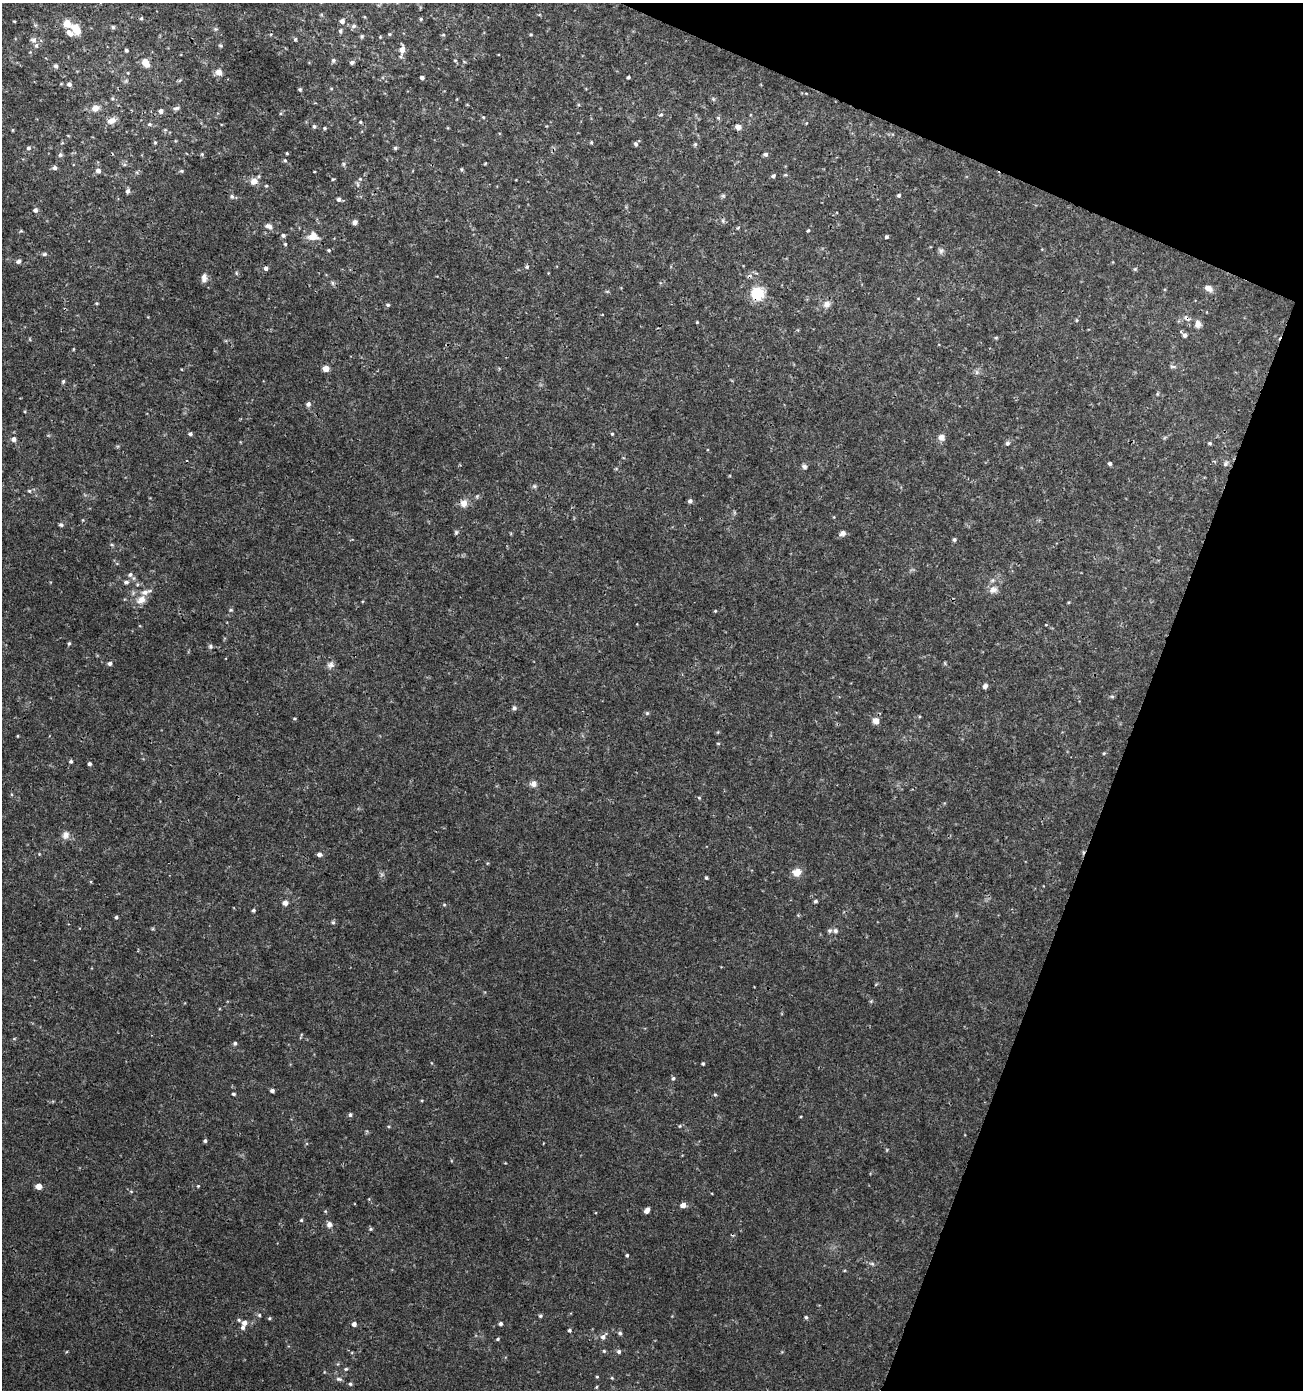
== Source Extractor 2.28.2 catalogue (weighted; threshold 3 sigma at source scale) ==
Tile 8 of 4 x 4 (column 4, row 2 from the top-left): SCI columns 4180-5480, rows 2775-4162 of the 5691 x 5559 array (HDU 1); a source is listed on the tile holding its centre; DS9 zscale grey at full resolution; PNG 1305 x 1392 px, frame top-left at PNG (2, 3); no overlay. Shown black and unused: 19% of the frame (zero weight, under 3 of 4 exposures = <1% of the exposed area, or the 3 px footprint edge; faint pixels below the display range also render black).
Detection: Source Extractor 2.28.2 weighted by HDU 2 'WHT'; one run over the whole footprint, this tile lists its part. Background 0.00114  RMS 9.0e-04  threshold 0.00403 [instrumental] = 3 sigma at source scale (4.5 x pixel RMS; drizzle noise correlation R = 1.50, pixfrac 1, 0.0396/0.0396 arcsec/px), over >= 5 px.
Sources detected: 208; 1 cosmic-ray / hot-pixel residue — not listed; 6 inside a brighter listed object's ellipse — not listed separately; the other 201 listed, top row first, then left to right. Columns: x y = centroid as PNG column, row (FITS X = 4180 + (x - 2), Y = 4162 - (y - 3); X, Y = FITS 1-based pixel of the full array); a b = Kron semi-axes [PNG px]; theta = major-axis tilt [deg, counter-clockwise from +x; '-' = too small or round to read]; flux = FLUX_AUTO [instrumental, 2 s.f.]
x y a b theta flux
365 17 5 3 - 0.075
141 18 5 4 - 0.13
421 19 4 3 - 0.12
14 21 4 3 - 0.071
342 21 6 5 - 0.31
354 26 7 6 - 0.23
113 27 6 5 - 0.14
76 29 13 8 -60 1.4
216 29 6 5 - 0.14
340 31 6 4 -76 0.16
389 34 4 4 - 0.1
531 34 5 3 - 0.085
443 35 5 3 - 0.092
362 36 5 5 - 0.12
380 37 4 3 - 0.079
295 39 5 5 - 0.12
33 40 10 6 -7 0.34
221 45 5 5 - 0.14
402 49 11 7 86 0.63
126 50 4 4 - 0.15
333 60 6 6 - 0.17
455 60 5 3 - 0.084
352 62 5 5 - 0.23
146 63 9 6 -56 1
56 66 5 5 - 0.25
219 72 7 7 - 0.61
128 73 5 3 - 0.07
628 77 3 3 - 0.13
422 78 4 4 - 0.27
61 84 5 3 - 0.074
69 84 5 5 - 0.31
300 89 4 4 - 0.13
331 89 5 3 - 0.083
713 99 5 4 - 0.13
95 108 9 8 - 0.61
176 108 9 5 9 0.21
161 111 6 5 - 0.3
661 115 6 5 - 0.16
483 117 4 4 - 0.098
718 118 6 3 -19 0.1
112 121 11 7 21 0.65
360 122 5 4 - 0.12
149 124 6 5 - 0.16
314 126 5 4 - 0.15
738 127 5 5 - 0.66
324 128 4 4 - 0.11
12 130 4 3 - 0.073
165 130 6 4 -18 0.12
155 142 5 4 - 0.11
591 142 5 3 - 0.096
636 144 6 5 - 0.19
695 144 6 4 69 0.13
28 148 6 6 - 0.2
395 148 4 4 - 0.15
287 153 3 3 - 0.089
202 154 5 5 - 0.12
766 154 5 5 - 0.23
60 155 6 5 - 0.2
285 160 5 4 - 0.14
124 164 6 4 -18 0.14
344 164 6 4 -89 0.15
54 168 6 5 - 0.26
462 169 5 4 - 0.12
98 171 6 5 - 0.38
181 171 6 4 -20 0.14
786 175 6 3 0 0.11
773 176 4 4 - 0.22
333 179 4 3 - 0.087
360 179 5 4 - 0.09
254 181 9 8 - 0.69
357 184 6 4 -70 0.15
128 191 6 5 - 0.26
899 195 4 4 - 0.17
232 196 6 6 - 0.2
723 196 6 5 - 0.14
339 199 5 5 - 0.23
35 210 5 5 - 0.26
723 221 7 5 -79 0.17
355 222 6 5 - 0.31
268 226 11 7 -21 0.41
808 230 4 3 - 0.093
21 231 5 3 - 0.091
283 235 5 4 - 0.22
313 236 9 7 -5 1.3
886 237 4 4 - 0.16
285 244 4 4 - 0.11
329 250 5 4 - 0.12
941 251 9 7 81 0.26
44 254 7 5 2 0.17
18 261 6 5 - 0.23
527 267 5 5 - 0.15
266 268 5 4 - 0.24
1135 269 6 5 - 0.12
204 278 11 6 85 0.44
333 283 7 4 -70 0.15
1208 288 8 6 -33 0.62
607 291 6 4 -18 0.1
757 293 14 14 - 2.4
96 303 4 3 - 0.097
827 304 10 9 - 0.49
388 305 5 5 - 0.16
1076 320 5 3 - 0.094
697 322 4 3 - 0.069
1198 324 11 9 -81 0.46
1185 335 5 5 - 0.22
996 338 6 4 1 0.11
73 349 5 3 - 0.078
1172 366 8 4 -1 0.16
326 368 5 5 - 0.92
977 372 7 4 90 0.19
63 381 5 4 - 0.15
308 404 6 5 - 0.28
190 434 5 4 - 0.2
612 434 4 3 - 0.095
941 437 8 8 - 0.42
14 439 6 6 - 0.33
1007 443 6 5 - 0.22
1210 443 5 4 - 0.12
1110 463 4 4 - 0.21
1226 463 8 6 54 0.21
804 467 7 6 - 0.22
534 486 6 5 - 0.16
29 491 5 4 - 0.12
690 501 6 5 - 0.19
464 503 10 9 - 0.64
61 525 6 5 - 0.2
456 532 6 5 - 0.15
843 533 8 6 24 0.33
954 540 5 5 - 0.17
112 545 6 4 -19 0.11
130 574 7 6 - 0.26
126 582 6 5 - 0.24
993 590 13 9 19 0.55
141 600 13 10 33 0.84
231 610 6 4 20 0.12
715 611 4 3 - 0.078
69 644 5 4 - 0.13
210 646 7 6 - 0.18
110 663 5 5 - 0.26
330 665 10 8 13 0.37
985 686 6 5 - 0.27
1112 696 6 4 -1 0.13
514 708 6 6 - 0.2
647 713 5 5 - 0.13
295 718 4 3 - 0.085
876 721 8 7 - 0.57
718 743 5 3 - 0.088
1104 753 4 4 - 0.1
71 761 4 4 - 0.16
89 764 4 4 - 0.2
534 784 8 8 - 0.45
699 798 5 4 - 0.1
65 835 11 9 64 0.51
319 854 5 4 - 0.34
797 872 9 8 - 0.88
706 878 4 4 - 0.13
815 901 4 4 - 0.2
285 903 5 5 - 0.6
444 905 5 3 - 0.1
253 910 4 4 - 0.16
116 917 4 3 - 0.16
333 922 6 5 - 0.15
835 931 7 6 - 0.23
235 1043 5 4 - 0.19
703 1063 4 4 - 0.11
673 1078 5 4 - 0.17
272 1090 4 4 - 0.26
233 1094 4 3 - 0.15
715 1095 5 4 - 0.12
350 1115 6 5 - 0.16
680 1126 5 4 - 0.11
205 1141 4 4 - 0.17
38 1186 4 4 - 0.95
198 1186 4 3 - 0.088
683 1205 5 4 - 0.64
647 1210 6 4 56 0.54
301 1220 4 4 - 0.11
329 1224 7 6 - 0.37
371 1229 5 4 - 0.12
627 1255 4 3 - 0.14
872 1264 6 4 -2 0.17
259 1315 5 5 - 0.14
540 1316 5 4 - 0.14
806 1317 4 4 - 0.14
269 1318 5 4 - 0.11
239 1320 5 5 - 0.13
244 1323 6 5 - 0.39
354 1324 4 4 - 0.39
501 1324 4 4 - 0.24
569 1330 4 4 - 0.15
620 1333 6 5 - 0.15
603 1337 9 6 49 0.41
498 1339 4 3 - 0.12
604 1351 5 5 - 0.12
619 1351 5 5 - 0.21
346 1369 6 4 22 0.13
597 1377 4 4 - 0.088
612 1378 5 3 - 0.089
339 1379 9 5 -8 0.21
350 1384 4 4 - 0.15
596 1387 5 3 - 0.088
Overlapping masked pixels (flux is a lower limit): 1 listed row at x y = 757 293